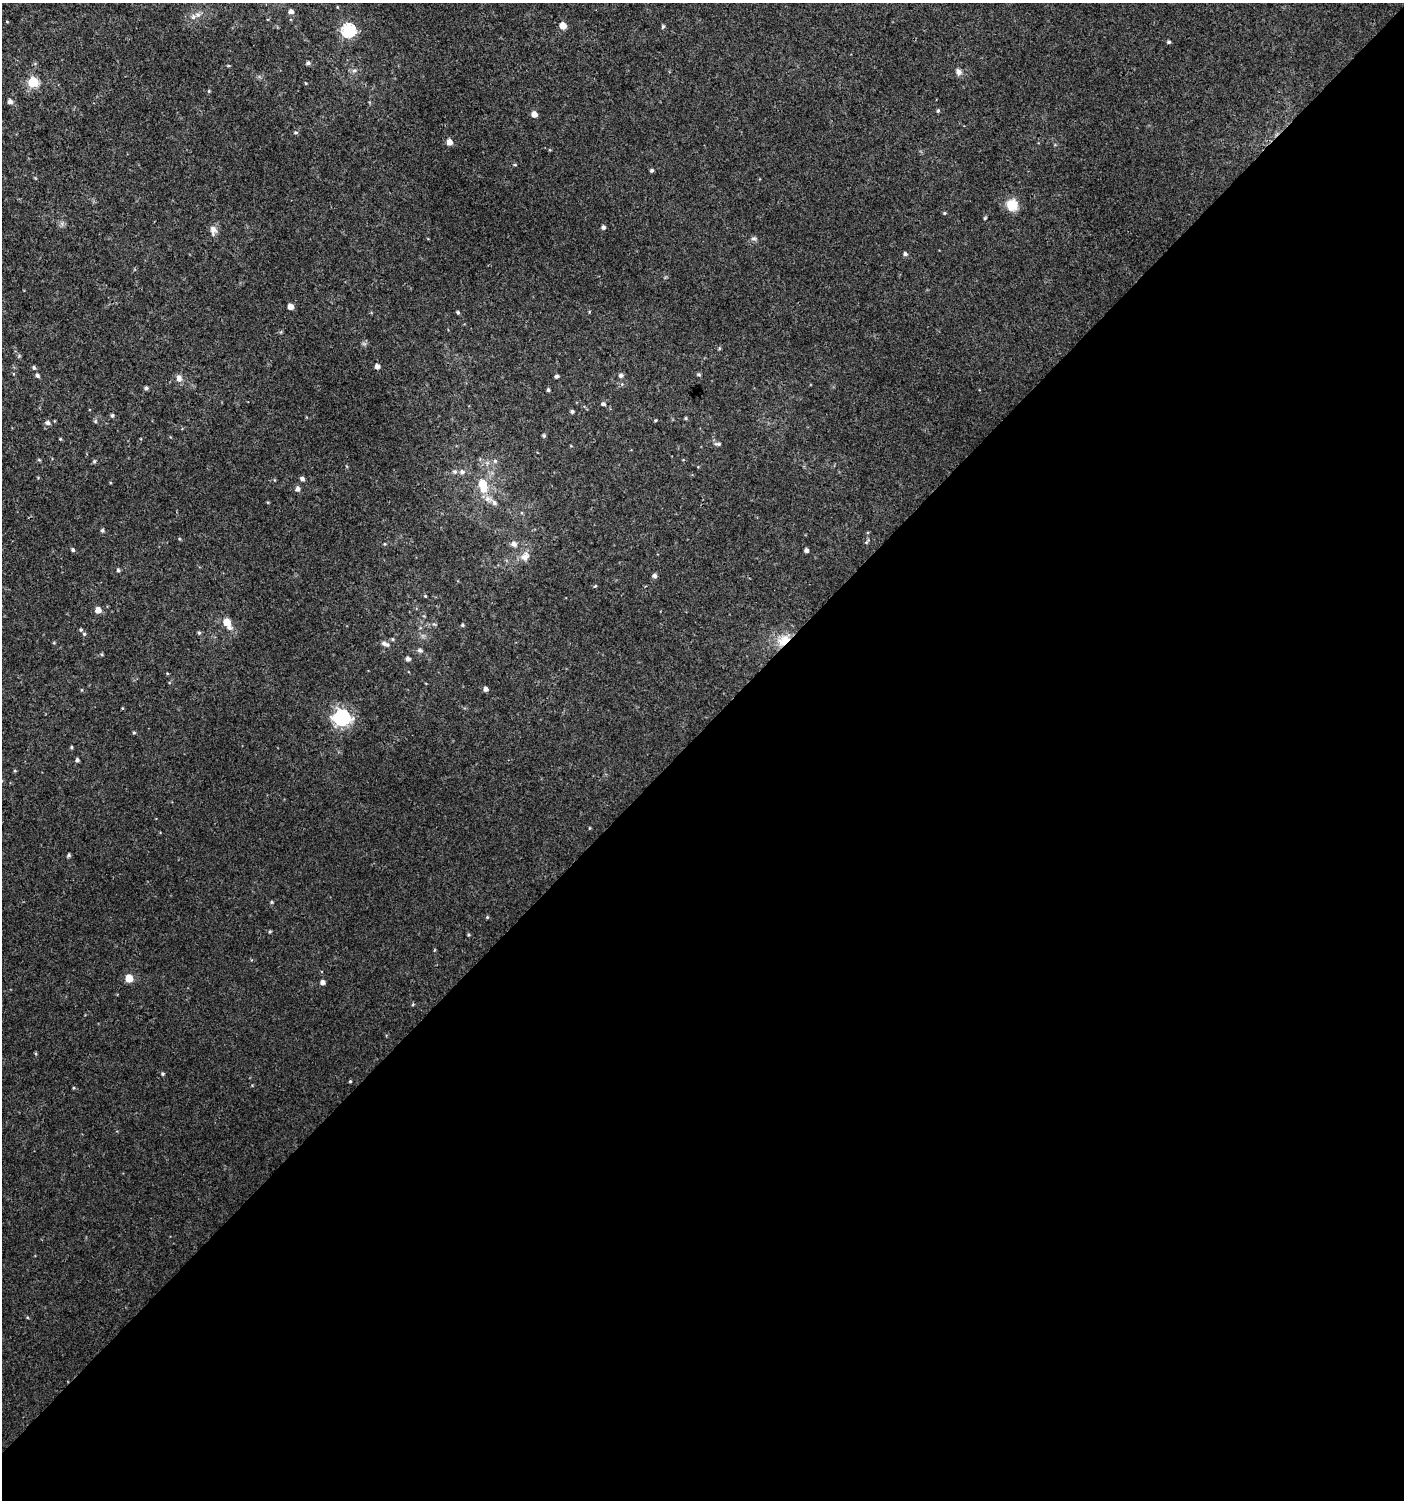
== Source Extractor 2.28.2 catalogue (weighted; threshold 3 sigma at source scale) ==
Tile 15 of 4 x 4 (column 3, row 4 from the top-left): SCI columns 3011-4412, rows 33-1530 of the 6060 x 6084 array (HDU 1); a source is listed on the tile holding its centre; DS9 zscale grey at full resolution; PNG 1406 x 1502 px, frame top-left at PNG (2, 3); no overlay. Shown black and unused: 51% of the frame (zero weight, under 3 of 4 exposures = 4% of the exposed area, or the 3 px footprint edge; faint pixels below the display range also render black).
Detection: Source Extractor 2.28.2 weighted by HDU 2 'WHT'; one run over the whole footprint, this tile lists its part. Background 0.00477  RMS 0.0021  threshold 0.0096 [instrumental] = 3 sigma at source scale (4.5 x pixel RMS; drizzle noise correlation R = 1.50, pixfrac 1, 0.0396/0.0396 arcsec/px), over >= 5 px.
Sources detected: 95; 2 inside a brighter listed object's ellipse — not listed separately; the other 93 listed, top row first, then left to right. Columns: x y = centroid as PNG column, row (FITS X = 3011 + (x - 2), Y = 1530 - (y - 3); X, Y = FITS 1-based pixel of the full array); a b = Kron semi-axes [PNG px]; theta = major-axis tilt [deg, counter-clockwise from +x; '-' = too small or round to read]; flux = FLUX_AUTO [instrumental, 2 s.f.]
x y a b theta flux
291 11 5 5 - 0.82
193 17 7 6 - 0.64
563 25 5 5 - 2.6
663 27 5 4 - 0.3
348 30 6 6 - 32
1169 42 4 3 - 0.35
308 63 5 5 - 0.46
228 65 5 3 - 0.19
354 70 7 4 1 0.45
959 72 9 8 - 0.86
33 82 5 5 - 15
209 91 5 3 - 0.18
10 101 5 5 - 0.78
938 111 4 4 - 0.32
534 114 5 5 - 1.6
296 132 6 4 -1 0.31
449 142 5 5 - 1.7
515 165 5 3 - 0.21
652 170 4 4 - 0.45
1012 205 10 10 - 4.6
944 213 4 4 - 0.23
985 218 4 3 - 0.22
603 227 4 4 - 0.54
213 230 13 9 -87 1.2
754 239 9 4 0 0.45
905 254 5 4 - 0.52
290 306 5 4 - 1.7
458 312 4 4 - 0.33
719 348 6 4 -72 0.22
377 366 5 4 - 0.96
34 368 5 4 - 0.35
699 374 6 4 -3 0.29
37 375 5 4 - 0.46
621 375 5 5 - 0.57
557 376 4 3 - 0.56
179 378 10 8 -76 1.1
146 388 5 4 - 0.43
548 390 4 4 - 0.33
603 404 5 4 - 0.44
572 411 4 4 - 0.37
112 415 5 4 - 0.33
686 418 4 3 - 0.26
655 420 4 3 - 0.21
95 421 5 4 - 0.27
48 423 7 6 - 0.62
544 436 4 4 - 0.35
60 439 4 3 - 0.18
718 444 10 4 -5 0.47
94 461 5 4 - 0.31
495 461 6 6 - 0.44
455 472 6 6 - 0.48
462 472 7 6 - 0.75
302 479 5 5 - 0.53
482 484 8 7 - 4
297 489 6 5 - 0.78
487 499 10 8 12 1.2
102 530 5 5 - 0.35
384 544 5 3 - 0.18
514 544 7 6 - 0.92
73 550 5 4 - 0.37
806 550 4 4 - 0.6
525 557 13 9 22 1.5
118 570 4 4 - 0.35
654 576 6 5 - 0.52
595 586 5 3 - 0.19
425 596 4 3 - 0.17
98 610 5 5 - 1.7
227 623 9 6 -62 3.9
434 624 5 4 - 0.28
462 625 4 4 - 0.29
81 630 5 4 - 0.27
199 633 5 4 - 0.29
84 634 5 5 - 0.29
784 640 19 11 40 3.7
385 644 10 5 -20 0.75
420 650 7 6 - 0.48
408 659 5 4 - 0.7
486 689 5 4 - 0.81
342 717 7 7 - 64
134 732 5 3 - 0.23
71 747 4 4 - 0.24
77 760 4 4 - 0.46
589 828 4 3 - 0.15
69 855 5 4 - 0.39
271 902 4 4 - 0.22
487 917 5 4 - 0.23
270 931 4 4 - 0.24
468 935 4 4 - 0.23
129 978 5 5 - 5.9
322 982 5 4 - 0.79
413 1004 5 3 - 0.19
162 1074 5 4 - 0.29
350 1081 4 3 - 0.25
Overlapping masked pixels (flux is a lower limit): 1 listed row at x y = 784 640